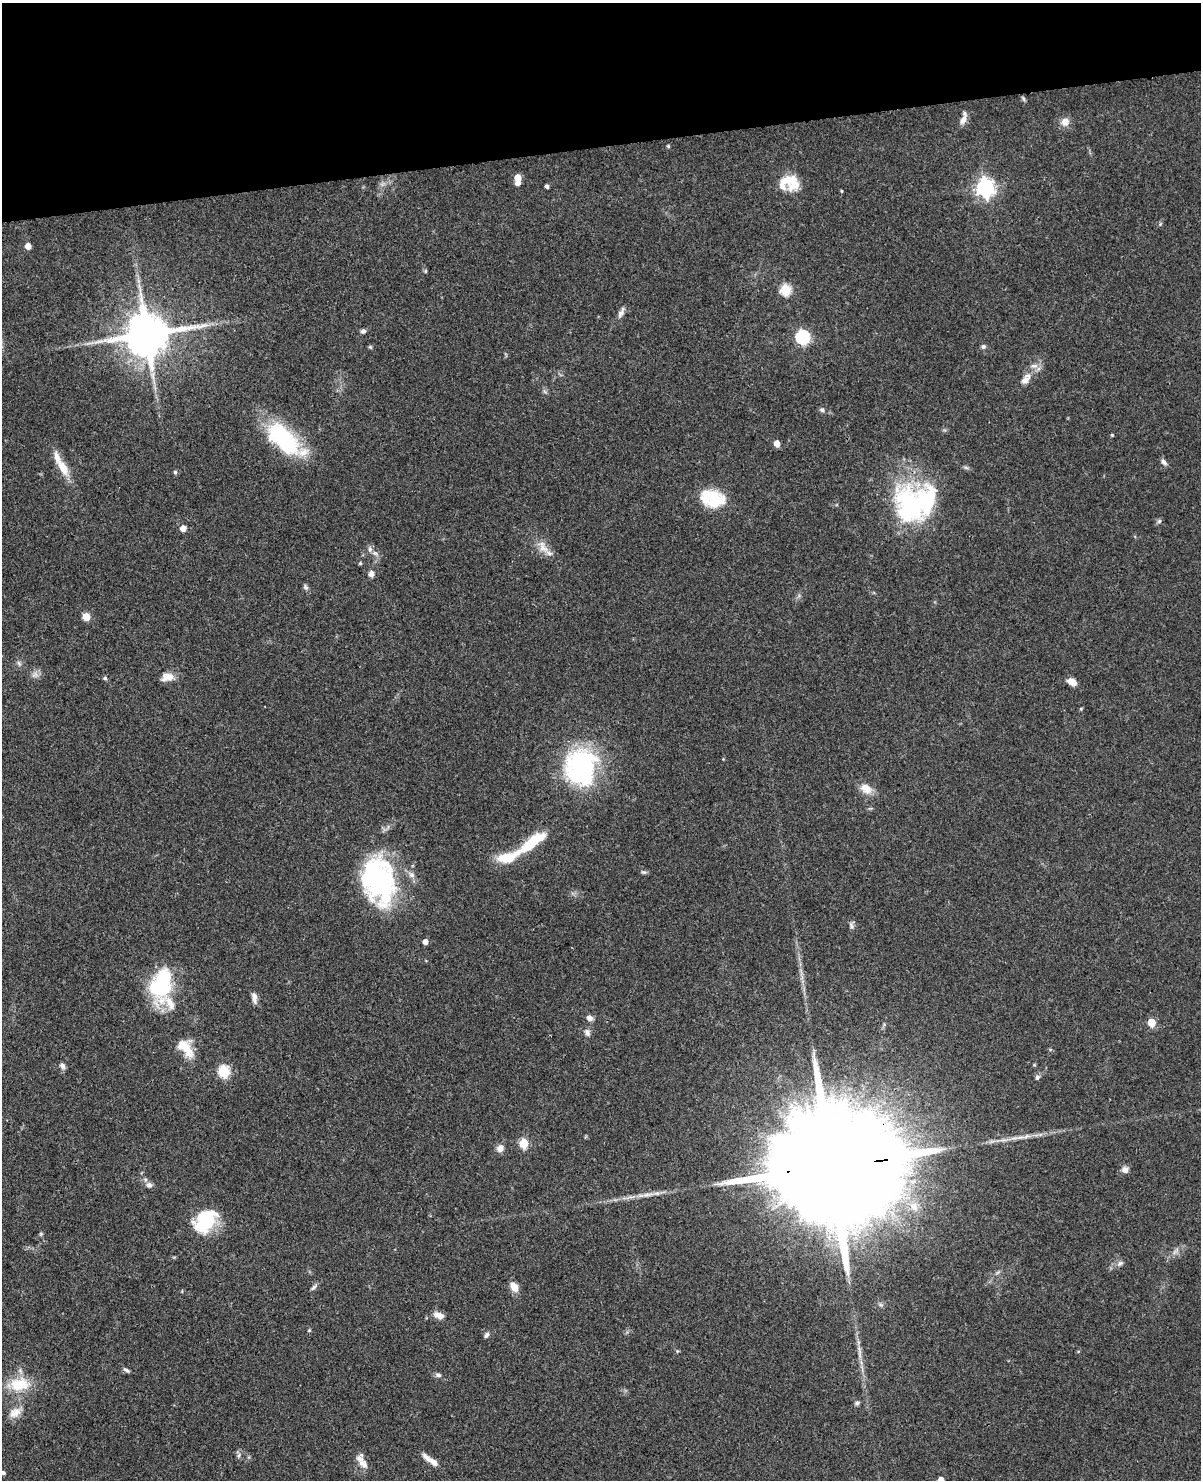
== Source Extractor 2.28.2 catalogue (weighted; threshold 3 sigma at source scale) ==
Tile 3 of 4 x 3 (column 3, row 1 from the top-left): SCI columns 2447-3645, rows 3216-4693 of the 4892 x 4840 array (HDU 1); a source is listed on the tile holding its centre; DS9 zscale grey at full resolution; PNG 1203 x 1482 px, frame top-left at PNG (2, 3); no overlay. Shown black and unused: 10% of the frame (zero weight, under 3 of 4 exposures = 5% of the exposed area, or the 3 px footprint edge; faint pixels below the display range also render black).
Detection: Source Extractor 2.28.2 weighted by HDU 2 'WHT'; one run over the whole footprint, this tile lists its part. Background 0.0858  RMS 0.0058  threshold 0.0261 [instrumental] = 3 sigma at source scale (4.5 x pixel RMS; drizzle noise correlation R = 1.50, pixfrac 1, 0.05/0.05 arcsec/px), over >= 5 px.
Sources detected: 98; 4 inside a brighter object's white glare — not listed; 8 inside a brighter listed object's ellipse — not listed separately; the other 86 listed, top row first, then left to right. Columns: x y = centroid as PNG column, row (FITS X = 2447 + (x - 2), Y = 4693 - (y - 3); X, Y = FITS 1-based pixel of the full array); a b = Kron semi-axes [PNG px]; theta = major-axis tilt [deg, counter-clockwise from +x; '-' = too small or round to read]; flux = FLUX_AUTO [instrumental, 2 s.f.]
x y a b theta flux
1023 99 8 3 -71 0.85
963 120 13 7 64 3.6
1065 122 9 9 - 5
668 146 3 3 - 0.84
518 178 5 5 - 12
791 180 22 18 -54 14
518 183 5 4 - 2.7
547 186 4 3 - 1.8
985 188 7 7 - 270
841 191 4 3 - 0.59
28 246 5 4 - 6
425 271 6 3 72 0.63
785 290 6 5 - 45
621 314 14 7 61 2.8
363 331 6 5 - 1.6
147 334 13 12 - 2700
802 337 6 6 - 110
983 346 7 6 - 1.4
370 347 6 4 -45 0.78
1026 379 18 9 54 5.6
822 410 6 6 - 1.5
1112 435 3 3 - 0.67
283 439 46 23 -45 57
777 443 5 4 - 5.8
1164 462 9 6 -50 2
63 468 25 11 -60 10
175 472 5 5 - 0.94
713 498 24 18 -35 25
910 507 58 37 -79 79
1159 521 6 6 - 1.2
183 528 5 5 - 5.1
543 548 18 10 -20 6.2
370 549 8 6 -89 2
360 563 4 4 - 0.76
371 574 9 7 -84 2.2
305 587 8 6 -52 1.4
86 617 5 5 - 15
19 663 7 5 -46 1.4
35 675 11 7 33 2.7
167 677 16 10 8 5.8
105 678 5 4 - 1.2
1072 682 11 7 -30 4.3
581 767 43 36 82 84
866 789 16 11 -31 6.9
532 842 42 10 36 27
644 872 8 5 -10 1.1
379 880 50 34 -75 100
851 925 10 6 -63 1.7
425 942 4 4 - 3.9
158 988 29 24 -53 45
254 998 13 6 -80 3.3
589 1018 7 6 - 2.8
1151 1022 5 5 - 16
587 1032 10 7 -61 2.2
186 1048 26 15 -55 12
62 1066 8 6 -58 2
224 1071 6 5 - 54
1037 1077 7 6 - 1.4
524 1143 5 5 - 24
500 1148 9 8 - 3.7
831 1166 62 23 6 42000
1125 1169 8 8 - 2.9
149 1185 8 8 - 2.4
914 1206 15 11 -62 8.7
206 1219 25 22 57 29
41 1234 6 5 - 0.84
1175 1251 15 3 48 2.2
1120 1263 9 6 39 1.8
314 1287 11 4 48 1.5
514 1287 11 7 -53 6.2
881 1305 7 4 -19 1.1
439 1315 13 7 -22 4.7
309 1330 4 4 - 0.6
486 1335 7 5 49 1.6
677 1351 5 5 - 0.69
860 1355 9 4 -82 1.9
126 1370 9 4 -29 1.4
438 1375 8 5 -18 1.7
19 1384 31 20 6 20
857 1403 6 5 - 1.4
15 1413 19 11 32 6.4
239 1455 8 3 71 1.2
430 1460 24 6 -36 5.4
363 1464 16 11 -40 5.3
3 1473 5 4 - 1.2
941 1480 5 4 - 5.3
Overlapping masked pixels (flux is a lower limit): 2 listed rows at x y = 147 334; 831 1166
Isophote crosses this tile's border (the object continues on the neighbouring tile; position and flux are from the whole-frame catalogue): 2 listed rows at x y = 3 1473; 941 1480